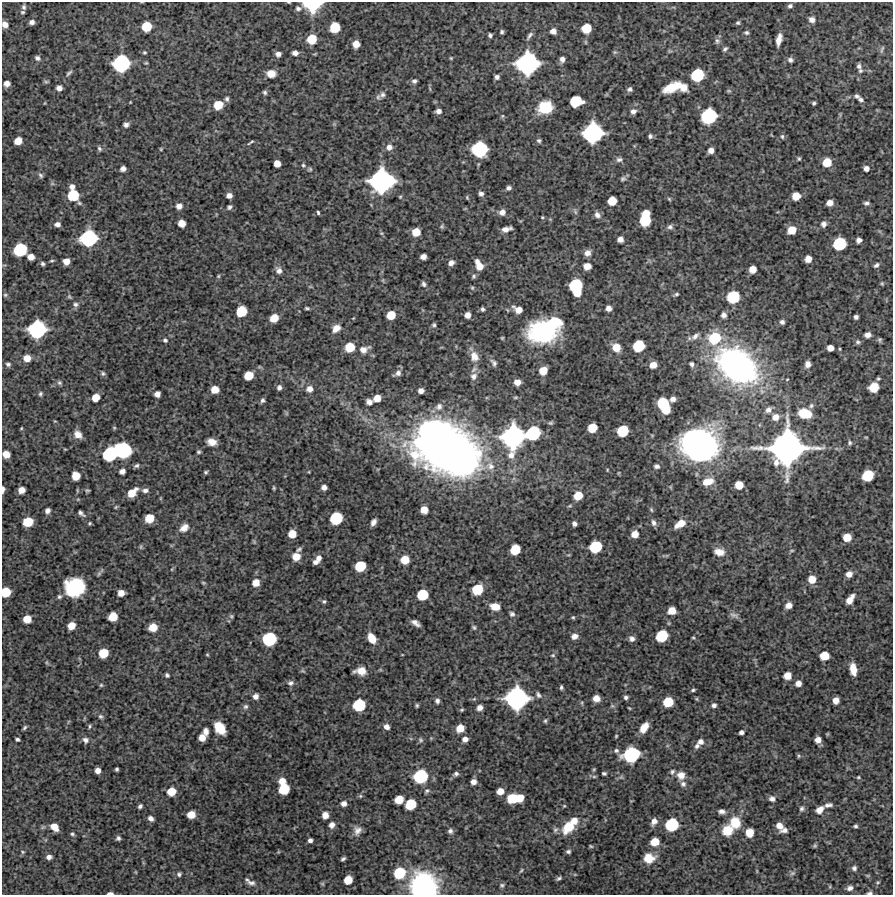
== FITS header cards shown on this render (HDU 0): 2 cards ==
NAXIS1  =                  891 /Length X axis
NAXIS2  =                  893 /Length Y axis

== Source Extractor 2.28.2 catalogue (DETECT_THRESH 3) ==
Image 891 x 893 px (HDU 0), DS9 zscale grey, 1 PNG px = 1 image px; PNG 895 x 897 px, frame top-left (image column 1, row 893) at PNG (2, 2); no overlay
Background 4200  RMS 220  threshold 669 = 3 sigma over >= 5 px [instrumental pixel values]
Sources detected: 423; all 423 listed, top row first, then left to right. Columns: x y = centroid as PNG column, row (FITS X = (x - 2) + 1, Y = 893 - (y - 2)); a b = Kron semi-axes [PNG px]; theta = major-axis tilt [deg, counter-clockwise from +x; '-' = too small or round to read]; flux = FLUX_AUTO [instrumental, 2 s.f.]
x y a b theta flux
312 5 14 9 -1 8.5e+05
790 6 5 4 - 3.5e+04
24 7 6 5 - 3.2e+04
298 8 8 6 -6 4.8e+04
23 12 5 4 - 2.1e+04
812 20 6 6 - 7.5e+04
32 22 5 5 - 5.4e+04
738 23 5 4 - 2.4e+04
5 24 6 5 - 9.3e+04
147 26 7 7 - 4.0e+05
335 27 8 7 - 4.5e+05
586 28 7 7 - 3.5e+05
553 31 6 5 - 9.1e+04
502 32 4 3 - 2.6e+04
746 33 6 5 - 2.9e+04
490 35 4 4 - 3.2e+04
529 36 12 4 55 4.6e+04
312 39 8 7 - 3.3e+05
779 40 11 5 76 1.2e+05
717 41 9 7 -73 4.2e+04
356 44 6 6 - 1.5e+05
725 49 6 4 43 3.2e+04
882 49 11 3 71 2.6e+04
144 52 5 5 - 1.9e+04
615 52 5 5 - 2.2e+04
295 53 5 4 - 6.8e+04
278 54 6 5 - 6.7e+04
37 58 7 6 - 4.4e+04
451 58 4 3 - 1.5e+04
562 59 6 5 - 6.2e+04
790 60 7 5 -33 4.1e+04
121 63 12 11 - 1.5e+06
527 63 15 14 - 2.7e+06
859 66 8 6 -80 5.4e+04
69 73 10 4 42 3.4e+04
271 73 9 7 -2 1.6e+05
697 75 9 8 - 7.7e+05
497 77 4 4 - 4.6e+04
414 81 6 5 - 4.0e+04
46 82 7 4 -17 2.2e+04
7 83 5 5 - 9.1e+04
672 87 16 7 25 4.1e+05
59 88 6 5 - 7.5e+04
683 88 9 9 - 1.4e+05
630 89 6 5 - 4.2e+04
265 92 5 5 - 2.9e+04
382 95 9 8 - 6.0e+04
857 96 6 4 -25 3.3e+04
227 99 7 5 89 3.8e+04
861 100 6 5 - 3.9e+04
576 101 9 8 - 5.7e+05
45 103 5 3 - 1.1e+04
814 103 4 3 - 2.4e+04
218 105 8 7 - 2.9e+05
545 107 15 12 20 4.2e+05
438 111 5 4 - 7.0e+04
633 111 7 7 - 6.8e+04
709 116 11 10 - 1.2e+06
126 125 6 5 - 5.0e+04
593 133 14 13 - 2.1e+06
650 136 5 5 - 3.6e+04
782 136 6 5 - 2.6e+04
539 140 5 5 - 3.0e+04
18 141 6 6 - 1.8e+05
251 142 7 2 33 2.2e+04
389 147 8 8 - 8.8e+04
99 148 7 5 -47 3.1e+04
161 149 4 4 - 1.5e+04
480 149 11 10 - 1.3e+06
711 150 5 5 - 8.9e+04
799 159 5 4 - 2.0e+04
619 160 8 6 3 4.8e+04
827 162 7 7 - 2.6e+05
277 163 6 5 - 1.4e+05
303 165 5 5 - 2.3e+04
866 168 5 5 - 7.5e+04
123 169 5 5 - 6.6e+04
310 169 6 5 - 2.2e+04
41 175 8 5 -51 3.3e+04
623 179 7 6 - 3.4e+04
381 181 16 15 - 3.0e+06
72 186 6 5 - 6.5e+04
509 188 5 4 - 4.2e+04
481 194 5 4 - 4.2e+04
73 195 9 8 - 5.4e+05
229 195 5 5 - 7.8e+04
796 196 6 6 - 2.1e+05
467 198 6 3 -67 1.7e+04
669 199 5 4 - 1.8e+04
612 201 7 6 - 2.9e+05
830 203 6 5 - 1.0e+05
866 203 6 5 - 4.0e+04
179 206 6 6 - 9.2e+04
229 207 6 5 - 3.4e+04
575 211 9 5 -64 3.2e+04
502 212 7 7 - 8.2e+04
318 213 4 3 - 2.4e+04
646 214 6 5 - 2.1e+05
597 215 9 7 -49 7.2e+04
542 217 4 3 - 1.4e+04
645 220 9 8 - 5.5e+05
182 223 6 6 - 1.6e+05
57 224 7 6 - 6.0e+04
824 224 7 7 - 5.6e+04
442 226 6 6 - 2.4e+04
670 227 7 6 - 4.5e+04
506 229 9 4 14 8.8e+04
792 230 7 6 - 2.2e+05
416 232 6 6 - 2.4e+05
89 238 12 11 - 1.5e+06
620 239 5 5 - 8.6e+04
859 240 5 5 - 6.5e+04
839 244 9 8 - 8.0e+05
20 250 9 9 - 8.1e+05
587 253 8 7 - 8.6e+04
31 257 6 5 - 1.3e+05
423 257 5 5 - 8.6e+04
808 259 6 5 - 1.3e+05
52 261 6 3 8 1.9e+04
66 261 6 5 - 1.3e+05
451 263 6 5 - 6.4e+04
42 264 5 4 - 3.3e+04
479 265 10 5 -65 1.9e+05
876 265 6 4 38 3.9e+04
587 266 6 6 - 1.7e+05
753 269 6 6 - 1.4e+05
279 270 8 7 - 7.1e+04
218 276 5 4 - 1.7e+04
474 276 6 5 - 2.6e+04
882 283 5 4 - 1.7e+04
424 284 7 5 -70 3.8e+04
576 287 13 9 -81 1.0e+06
472 288 5 4 - 2.1e+04
676 294 7 4 13 2.6e+04
5 295 5 5 - 2.2e+04
69 296 6 5 - 2.2e+04
733 297 9 8 - 7.1e+05
75 304 6 6 - 4.3e+04
307 308 5 3 - 2.3e+04
608 308 5 5 - 7.7e+04
482 309 4 3 - 2.9e+04
518 310 8 6 -27 1.4e+05
241 311 8 7 - 4.7e+05
391 315 7 6 - 2.8e+05
467 315 5 5 - 9.4e+04
724 315 6 6 - 6.4e+04
856 317 4 4 - 4.1e+04
274 318 7 6 - 2.3e+05
554 322 12 9 -10 5.0e+05
782 322 5 5 - 4.5e+04
434 325 5 4 - 2.4e+04
336 328 11 8 41 1.2e+05
37 329 12 11 - 1.7e+06
543 331 22 17 -2 2.1e+06
868 335 6 5 - 8.6e+04
695 336 13 6 42 7.9e+04
502 338 4 3 - 1.6e+04
714 338 12 11 - 6.3e+05
165 340 6 5 - 3.1e+04
880 340 5 4 - 2.5e+04
858 342 7 6 - 3.2e+04
639 346 8 8 - 5.9e+05
350 347 7 7 - 3.4e+05
616 347 9 8 - 1.8e+05
830 348 6 5 - 1.1e+05
364 349 12 7 20 1.1e+05
474 356 12 9 -66 1.4e+05
27 358 7 6 - 1.5e+05
494 363 10 6 -56 4.6e+04
8 364 6 5 - 3.4e+04
692 364 7 6 - 4.2e+04
808 364 7 6 - 8.3e+04
653 365 6 6 - 1.4e+05
737 366 40 28 -38 5.0e+06
543 371 7 6 - 2.0e+05
398 373 10 6 34 6.4e+04
103 374 6 5 - 2.9e+04
249 375 7 6 - 2.7e+05
474 376 10 9 - 8.0e+04
878 379 5 4 - 2.1e+04
517 382 6 5 - 1.2e+05
59 383 6 6 - 3.2e+04
279 387 6 5 - 4.5e+04
874 387 7 7 - 3.3e+05
309 389 8 7 - 9.7e+04
215 390 6 6 - 1.7e+05
421 391 5 5 - 7.4e+04
40 394 6 5 - 2.8e+04
157 394 5 5 - 8.8e+04
96 397 6 6 - 2.0e+05
377 398 6 6 - 1.6e+05
673 399 8 5 25 7.4e+04
263 400 6 5 - 3.5e+04
369 402 6 5 - 6.6e+04
663 403 8 8 - 5.7e+05
439 406 10 8 48 7.4e+04
811 406 7 6 - 3.8e+04
666 409 7 7 - 2.7e+05
768 410 9 7 44 7.5e+04
286 413 6 4 -72 1.9e+04
805 413 14 10 -15 3.4e+05
775 417 9 8 - 1.3e+05
550 423 6 4 0 2.3e+04
21 428 3 3 - 1.3e+04
592 428 7 6 - 3.1e+05
623 431 8 7 - 5.4e+05
533 433 11 9 33 9.3e+05
78 434 10 7 -44 1.1e+05
513 437 18 15 78 2.8e+06
212 442 8 6 -12 1.4e+05
850 443 6 6 - 3.0e+04
700 445 32 28 3 4.5e+06
446 448 58 36 -34 1.3e+07
787 448 25 24 - 6.0e+06
123 450 11 10 - 1.3e+06
199 452 4 4 - 2.5e+04
6 454 6 6 - 1.6e+05
110 454 10 9 - 1.0e+06
136 466 6 5 - 3.4e+04
490 466 13 11 -30 1.4e+05
657 466 6 5 - 4.1e+04
607 470 4 2 - 1.1e+04
122 471 5 5 - 6.3e+04
206 472 5 4 - 2.3e+04
868 475 8 7 - 5.1e+05
76 476 7 6 - 2.3e+05
707 482 13 8 17 1.9e+05
739 485 6 6 - 2.1e+05
324 487 5 5 - 6.9e+04
274 488 5 3 - 1.9e+04
3 489 6 3 86 5.7e+04
21 490 6 5 - 1.2e+05
77 490 6 3 -72 1.4e+04
87 490 4 3 - 2.0e+04
145 490 8 5 -1 5.4e+04
132 493 9 6 42 2.2e+05
578 496 7 6 - 2.7e+05
424 510 6 6 - 1.7e+05
651 510 6 4 -69 2.2e+04
47 511 5 4 - 5.7e+04
81 513 9 4 -37 4.0e+04
149 518 7 6 - 2.8e+05
336 518 9 8 - 7.3e+05
28 522 7 7 - 3.7e+05
373 522 7 4 59 6.5e+04
90 523 5 4 - 1.8e+04
654 523 9 6 -67 5.5e+04
574 524 5 4 - 4.9e+04
680 524 11 6 31 2.0e+05
184 528 12 8 38 1.1e+05
292 534 6 6 - 1.9e+05
635 534 6 6 - 1.5e+05
847 537 6 6 - 2.0e+05
254 542 6 4 -57 1.7e+04
595 547 9 8 - 6.7e+05
299 549 8 4 43 3.5e+04
515 549 8 7 - 3.8e+05
792 550 5 3 - 1.6e+04
719 552 12 9 -13 1.4e+05
296 557 7 7 - 2.0e+05
319 558 7 7 - 7.3e+04
405 560 7 7 - 2.6e+05
316 562 6 5 - 5.5e+04
360 566 8 7 - 4.7e+05
849 574 6 5 - 9.2e+04
812 579 7 6 - 1.8e+05
203 583 5 4 - 1.7e+04
256 583 7 6 - 1.6e+05
75 587 16 14 16 9.8e+05
477 589 8 7 - 4.7e+05
6 592 7 7 - 3.4e+05
121 593 6 5 - 1.2e+05
422 595 8 7 - 4.9e+05
59 597 6 6 - 3.0e+04
850 599 10 5 56 1.5e+05
324 601 6 5 - 2.6e+04
788 605 6 5 - 1.1e+05
495 607 8 6 -10 1.9e+05
672 611 7 6 - 1.9e+05
512 614 7 6 - 3.6e+04
734 615 14 6 -17 5.7e+04
113 616 7 6 - 2.9e+05
231 616 6 5 - 2.4e+04
573 617 4 4 - 1.7e+04
27 619 6 6 - 1.9e+05
415 623 9 4 -34 7.6e+04
71 626 6 6 - 1.8e+05
153 627 7 6 - 2.3e+05
474 627 6 5 - 2.6e+04
574 636 7 5 19 8.6e+04
662 636 9 8 - 6.2e+05
372 638 11 7 -59 2.2e+05
693 638 5 3 - 1.5e+04
269 639 10 9 - 9.2e+05
632 639 6 6 - 5.7e+04
103 653 7 7 - 3.3e+05
207 655 5 3 - 1.4e+04
553 655 6 4 -20 2.2e+04
824 656 7 6 - 2.9e+05
853 669 11 6 -80 2.0e+05
361 671 10 6 -1 1.9e+05
167 675 4 4 - 3.0e+04
787 675 6 6 - 1.6e+05
291 683 8 7 - 4.8e+04
798 683 6 5 - 9.1e+04
101 685 5 5 - 2.0e+04
561 687 4 3 - 2.5e+04
693 690 5 3 - 2.3e+04
538 695 8 5 -62 3.8e+04
256 696 6 6 - 7.6e+04
626 697 4 4 - 3.3e+04
517 698 15 14 - 2.7e+06
596 698 6 6 - 1.1e+05
697 699 6 3 -71 1.5e+04
836 700 6 5 - 1.2e+05
437 701 6 5 - 4.5e+04
668 702 7 7 - 4.0e+05
582 703 6 4 -73 1.7e+04
359 705 9 8 - 6.9e+05
417 705 4 3 - 2.1e+04
714 705 5 4 - 4.4e+04
612 706 6 4 17 2.2e+04
246 707 7 6 - 3.9e+04
480 708 6 6 - 7.6e+04
629 708 3 2 - 1.3e+04
462 710 5 4 - 2.0e+04
101 717 6 5 - 2.9e+04
545 721 6 4 75 2.3e+04
90 726 5 3 - 2.0e+04
386 727 6 5 - 7.8e+04
644 727 9 6 58 1.9e+05
25 728 5 3 - 2.7e+04
220 728 11 7 -54 4.0e+05
460 728 7 6 - 2.0e+05
206 731 7 5 -84 7.4e+04
741 732 4 4 - 4.4e+04
616 736 3 3 - 1.5e+04
202 738 6 6 - 1.4e+05
17 739 4 3 - 3.1e+04
465 739 7 6 - 7.3e+04
85 740 8 7 - 6.3e+04
420 740 8 5 -43 2.9e+04
818 740 5 5 - 1.0e+05
701 742 8 7 - 6.9e+04
697 746 7 6 - 4.4e+04
616 750 7 6 - 3.6e+04
631 755 12 10 22 1.2e+06
799 756 5 5 - 2.1e+04
117 769 4 3 - 2.5e+04
98 770 5 5 - 9.1e+04
672 772 8 6 65 4.2e+04
604 773 4 3 - 2.6e+04
456 774 6 5 - 4.1e+04
681 775 9 9 - 1.3e+05
420 776 10 9 - 9.5e+05
594 777 6 4 0 2.3e+04
858 777 4 4 - 1.6e+04
282 781 7 6 - 1.6e+05
473 782 5 5 - 7.9e+04
683 784 7 7 - 5.1e+04
284 789 8 7 - 4.7e+05
171 791 7 6 - 2.5e+05
427 791 6 4 51 2.6e+04
500 791 6 6 - 1.4e+05
360 796 5 5 - 2.0e+04
513 798 8 7 - 4.4e+05
519 798 7 6 - 2.3e+05
772 799 7 7 - 5.9e+04
399 800 7 6 - 2.4e+05
344 804 5 5 - 7.4e+04
411 804 8 7 - 4.7e+05
828 805 11 5 11 4.7e+04
140 806 4 3 - 3.5e+04
564 806 5 4 - 1.6e+04
801 809 7 6 - 3.5e+04
820 810 8 6 38 1.2e+05
722 811 8 5 -8 5.7e+04
191 815 6 6 - 1.8e+05
325 815 6 5 - 1.2e+05
151 818 6 4 -42 6.0e+04
574 821 9 9 - 1.5e+05
654 821 8 6 61 8.7e+04
735 823 12 11 - 3.3e+05
332 825 6 5 - 8.2e+04
672 825 9 8 - 7.7e+05
779 826 8 6 -67 1.2e+05
855 826 4 3 - 2.6e+04
54 827 7 5 -47 1.6e+05
568 827 15 11 45 3.7e+05
555 830 8 7 - 4.2e+04
727 830 9 9 - 2.7e+05
785 830 8 6 14 5.8e+04
357 831 11 9 66 9.1e+04
450 831 6 6 - 4.4e+04
749 833 7 6 - 2.2e+05
72 834 5 4 - 2.5e+04
118 838 5 5 - 3.6e+04
310 840 4 4 - 4.7e+04
655 842 7 6 - 2.4e+05
591 846 5 4 - 1.7e+04
815 846 6 5 - 2.2e+04
23 852 5 5 - 1.9e+04
278 852 6 3 71 1.4e+04
568 852 5 5 - 3.3e+04
49 857 5 4 - 6.0e+04
649 858 10 8 3 2.4e+05
343 859 5 3 - 3.0e+04
854 868 5 5 - 3.9e+04
521 870 6 3 56 1.8e+04
399 873 10 9 - 5.9e+05
792 873 8 6 21 3.1e+04
179 874 5 5 - 3.3e+04
559 878 6 3 31 2.9e+04
247 880 7 5 -27 2.7e+04
348 880 7 6 - 2.4e+05
878 882 5 4 - 1.7e+04
251 883 12 7 -11 7.4e+04
322 884 6 5 - 1.9e+04
502 885 6 5 - 2.7e+04
424 886 20 19 - 2.7e+06
850 888 7 6 - 5.4e+04
110 893 6 3 0 4.8e+04
870 893 7 4 4 3.3e+04
At the frame edge (FLAGS 8, measured only in part): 8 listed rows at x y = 312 5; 5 24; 6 454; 3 489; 6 592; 424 886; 110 893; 870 893